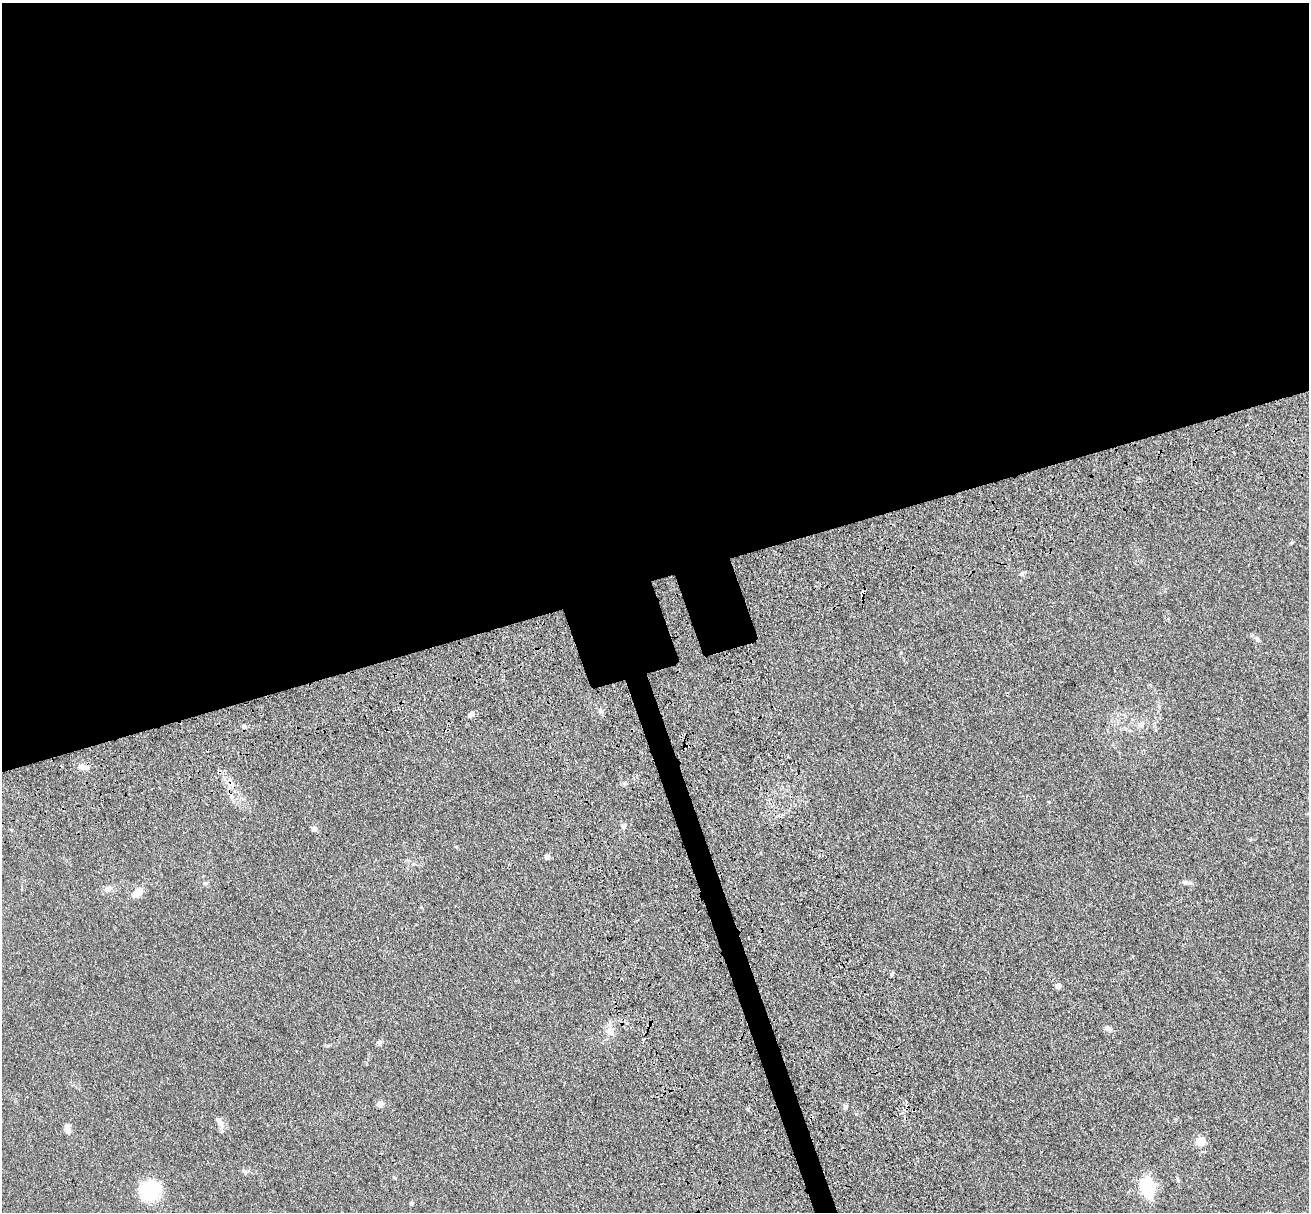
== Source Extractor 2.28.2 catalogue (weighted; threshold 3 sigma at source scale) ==
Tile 2 of 4 x 4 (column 2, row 1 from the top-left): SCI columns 1487-2793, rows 4066-5275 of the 5581 x 5561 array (HDU 1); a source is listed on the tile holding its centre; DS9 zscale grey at full resolution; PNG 1311 x 1214 px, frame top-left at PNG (2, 3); no overlay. Shown black and unused: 50% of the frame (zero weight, under 3 of 4 exposures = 11% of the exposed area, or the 3 px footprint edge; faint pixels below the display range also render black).
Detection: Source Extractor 2.28.2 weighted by HDU 2 'WHT'; one run over the whole footprint, this tile lists its part. Background 0.0493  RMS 0.0055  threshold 0.025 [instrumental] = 3 sigma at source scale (4.5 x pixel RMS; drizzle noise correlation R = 1.50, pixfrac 1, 0.05/0.05 arcsec/px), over >= 5 px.
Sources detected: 29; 1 cosmic-ray / hot-pixel residue — not listed; the other 28 listed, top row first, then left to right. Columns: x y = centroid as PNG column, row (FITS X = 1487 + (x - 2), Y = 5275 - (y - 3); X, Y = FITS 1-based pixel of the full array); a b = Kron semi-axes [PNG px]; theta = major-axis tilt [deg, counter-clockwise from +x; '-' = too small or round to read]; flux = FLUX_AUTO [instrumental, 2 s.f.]
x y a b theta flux
1022 574 6 5 - 0.94
1257 639 9 5 -54 1.4
601 712 7 6 - 1.4
470 715 7 5 16 1.3
244 726 6 5 - 1.6
83 767 13 7 -12 3.5
625 783 6 4 71 0.73
314 829 7 6 - 1.2
547 857 4 4 - 3.7
1185 882 9 5 -7 1.4
205 883 7 5 -20 0.94
108 889 8 8 - 2.1
138 892 12 7 42 6.2
892 974 6 4 47 0.78
1058 986 5 4 - 3.5
1108 1028 9 6 -31 1.8
609 1031 12 10 -71 4
643 1039 3 3 - 8.3
379 1042 7 6 - 1.3
380 1104 8 7 - 1.9
845 1107 6 5 - 1.2
221 1124 14 6 -61 2.5
67 1128 10 6 -76 3.6
1201 1141 5 5 - 26
245 1172 7 4 -56 0.94
1148 1186 11 8 -88 53
150 1190 27 22 10 20
411 1203 5 4 - 0.69
Overlapping masked pixels (flux is a lower limit): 1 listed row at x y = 83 767
Unlisted compact peaks at least as high as the median listed source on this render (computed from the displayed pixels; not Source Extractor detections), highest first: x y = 624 827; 748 1109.